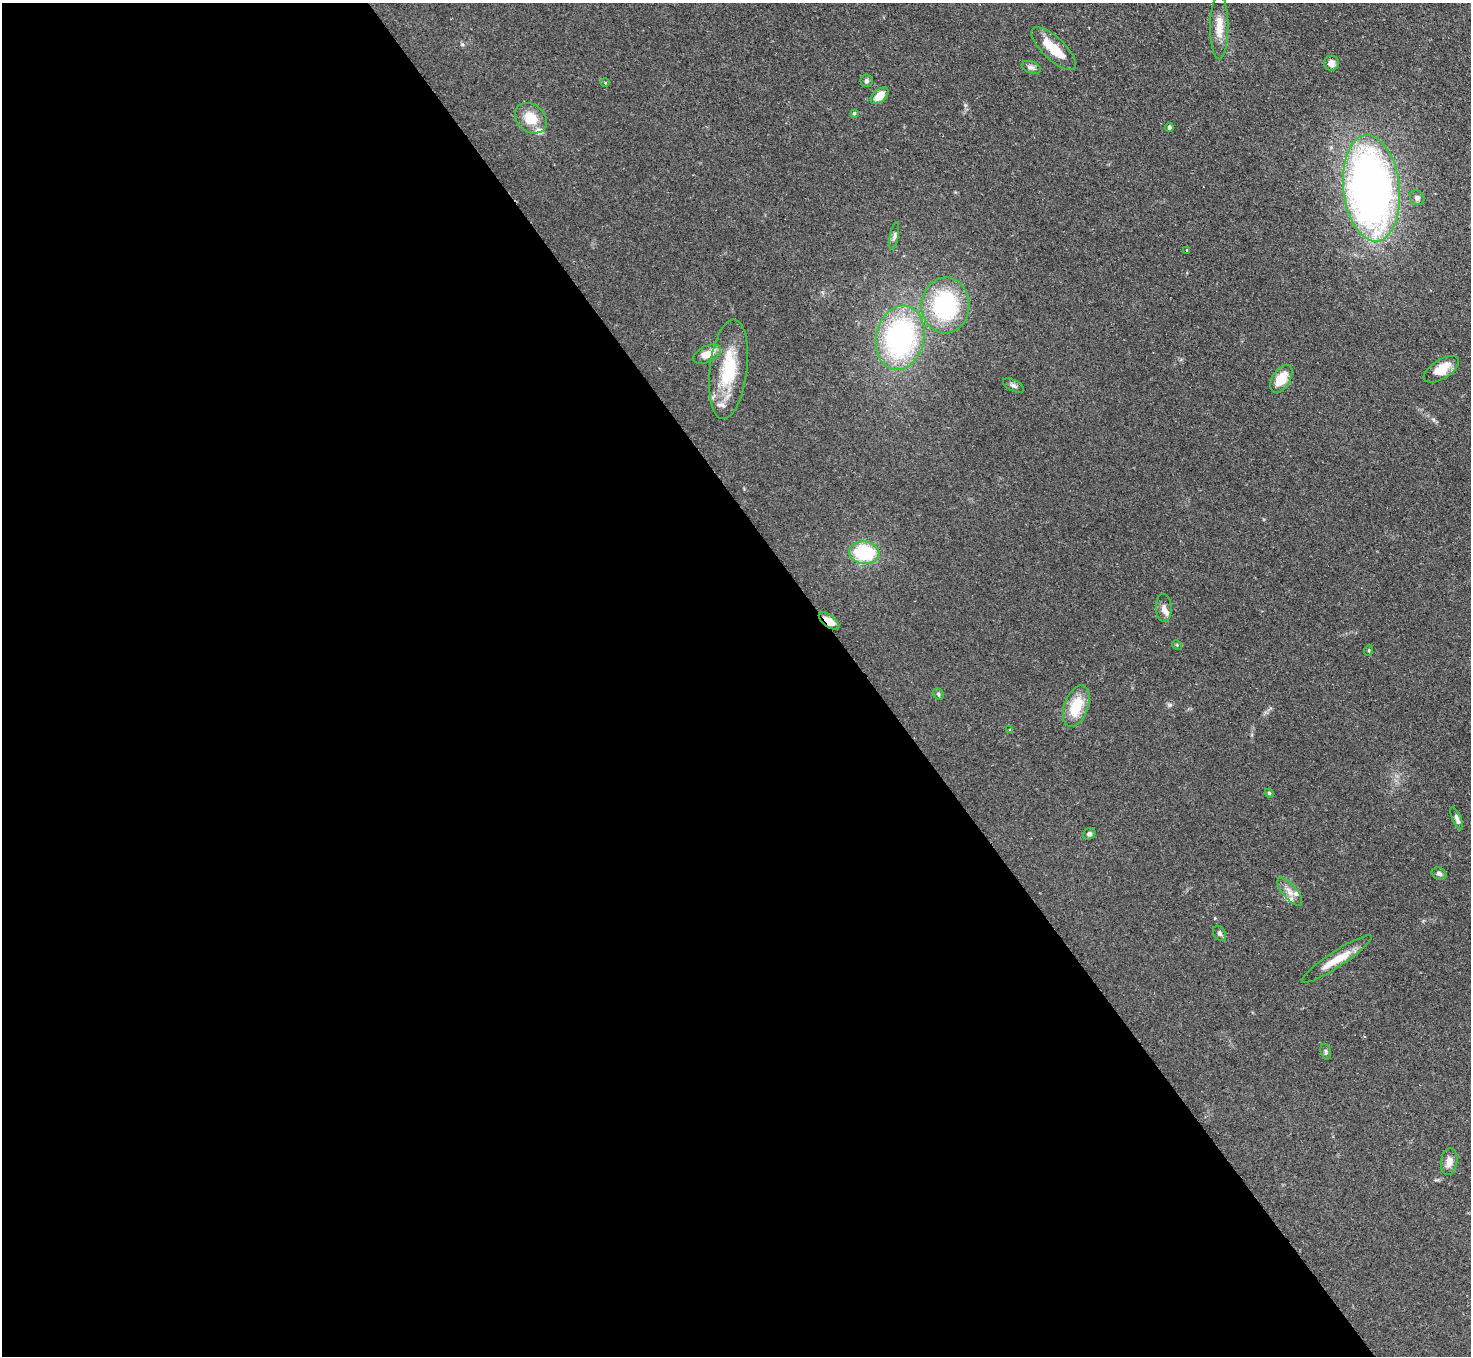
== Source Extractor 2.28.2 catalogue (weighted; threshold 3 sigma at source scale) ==
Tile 9 of 4 x 4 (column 1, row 3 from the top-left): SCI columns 2-1470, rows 1653-3006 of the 5880 x 5872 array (HDU 1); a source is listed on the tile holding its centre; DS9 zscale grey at full resolution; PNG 1473 x 1358 px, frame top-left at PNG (2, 3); each listed source drawn as its Kron ellipse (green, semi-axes under 4 px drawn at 4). Shown black and unused: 59% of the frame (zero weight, under 2 of 3 exposures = <1% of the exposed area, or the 3 px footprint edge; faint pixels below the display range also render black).
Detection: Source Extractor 2.28.2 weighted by HDU 2 'WHT'; one run over the whole footprint, this tile lists its part. Background 0.0811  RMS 0.0058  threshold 0.0262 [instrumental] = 3 sigma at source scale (4.5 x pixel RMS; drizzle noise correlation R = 1.50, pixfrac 1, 0.05/0.05 arcsec/px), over >= 5 px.
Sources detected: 44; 1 inside a brighter object's white glare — neither listed nor drawn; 5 inside a brighter listed object's ellipse — not listed separately; the other 38 listed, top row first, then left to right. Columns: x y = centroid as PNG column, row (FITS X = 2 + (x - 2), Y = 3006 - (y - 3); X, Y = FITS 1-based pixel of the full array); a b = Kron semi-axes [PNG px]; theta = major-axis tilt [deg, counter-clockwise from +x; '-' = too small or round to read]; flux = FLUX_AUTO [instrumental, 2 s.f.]
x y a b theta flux
1219 27 32 9 90 8.7
1054 49 29 11 -43 16
1331 63 7 7 - 3.3
1031 67 10 6 -19 1.9
866 81 6 6 - 1.3
605 82 5 3 - 0.6
880 96 10 6 41 7.8
854 113 4 4 - 0.89
531 118 17 13 -40 12
1169 127 4 4 - 1.2
1371 188 53 28 -84 360
1417 198 7 7 - 1.7
894 236 14 4 80 1.6
1187 250 3 3 - 0.93
945 305 28 24 88 59
900 338 32 24 78 120
707 354 15 8 25 7.6
728 369 50 18 83 33
1441 369 20 9 32 12
1281 379 15 9 58 13
1013 385 11 5 -27 1.6
864 553 15 11 -4 36
1164 608 14 8 -88 3.2
829 621 12 5 -38 8.6
1177 645 5 4 - 0.62
1369 650 6 3 71 0.55
938 694 6 5 - 0.93
1076 706 21 12 71 18
1010 730 3 3 - 0.95
1269 793 5 4 - 0.65
1457 818 12 4 -66 1.9
1089 834 6 5 - 1.5
1439 874 7 6 - 1.7
1290 892 17 7 -50 4.3
1219 933 8 6 -57 1.3
1337 959 41 8 33 12
1326 1052 8 5 -74 1.1
1449 1161 13 8 82 4.7
Overlapping masked pixels (flux is a lower limit): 1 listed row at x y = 829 621